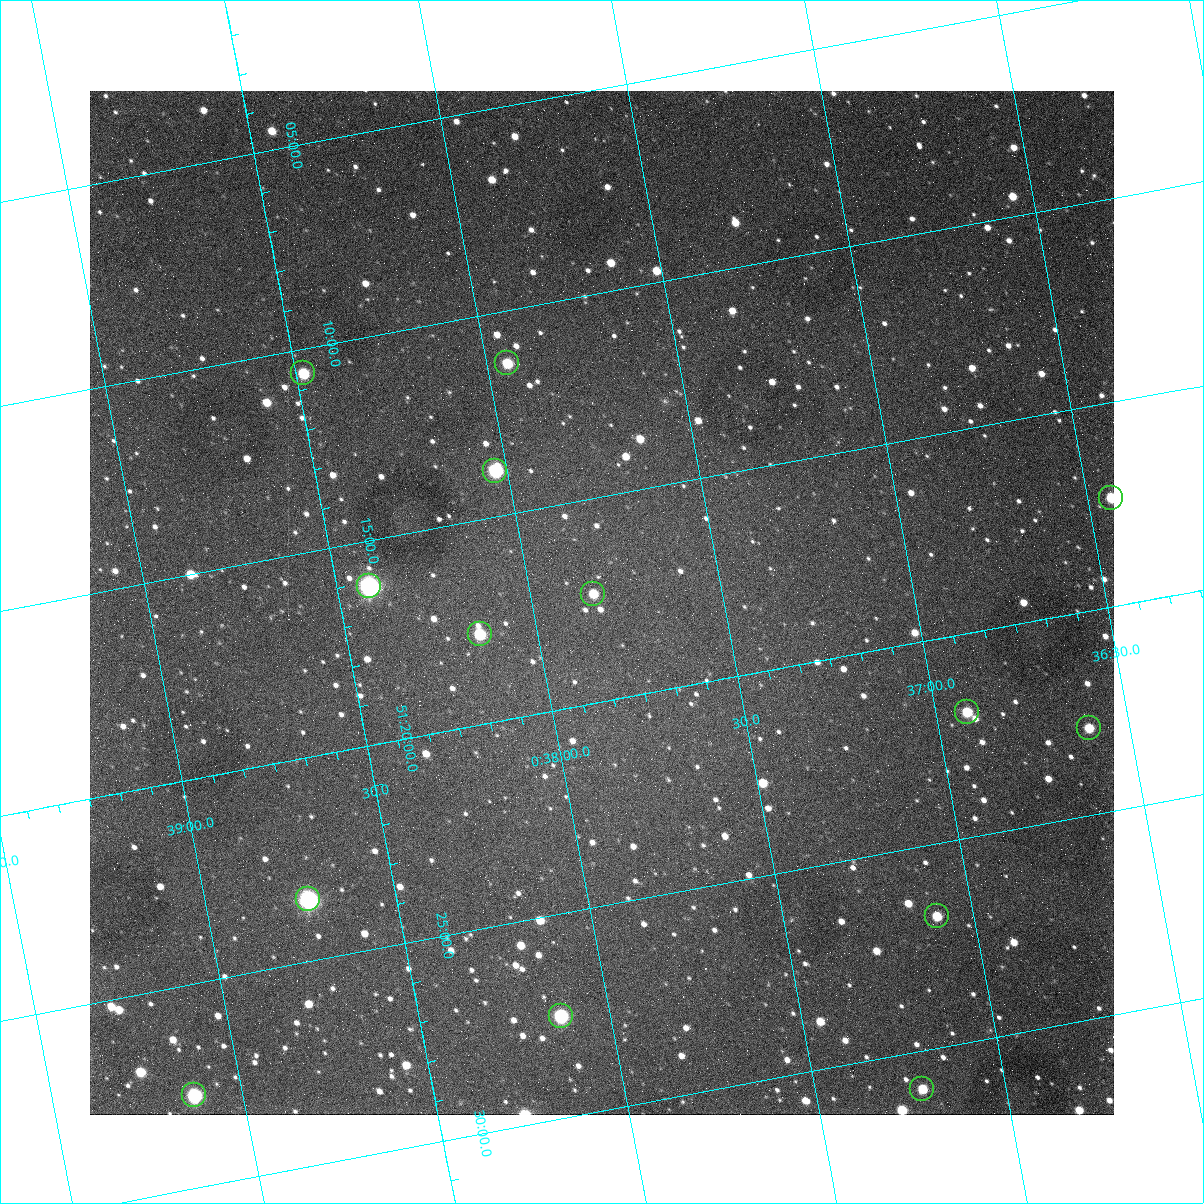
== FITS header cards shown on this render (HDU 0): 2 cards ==
NAXIS1  =                 1024
NAXIS2  =                 1024

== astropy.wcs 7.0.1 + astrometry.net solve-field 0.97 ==
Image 1024 x 1024 px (HDU 0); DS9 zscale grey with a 90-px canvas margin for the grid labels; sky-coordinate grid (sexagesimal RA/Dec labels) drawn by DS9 from the SOLVED WCS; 14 Tycho-2 reference stars matched to detected sources circled (green)
Header WCS: none
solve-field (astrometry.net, Tycho-2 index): SOLVED blind (the file carries no WCS)
Solved WCS: RA---TAN-SIP/DEC--TAN-SIP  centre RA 00:37:49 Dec +51:18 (9.45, +51.29 deg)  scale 1.49 arcsec/px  FOV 25.5' x 25.5'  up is -169 deg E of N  parity flipped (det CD > 0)
(file carries no celestial WCS; the grid is the blind solution)
Tycho-2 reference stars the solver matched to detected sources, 14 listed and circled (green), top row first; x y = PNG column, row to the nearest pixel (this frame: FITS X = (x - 90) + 1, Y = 1024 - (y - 91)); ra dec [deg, ICRS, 3 dp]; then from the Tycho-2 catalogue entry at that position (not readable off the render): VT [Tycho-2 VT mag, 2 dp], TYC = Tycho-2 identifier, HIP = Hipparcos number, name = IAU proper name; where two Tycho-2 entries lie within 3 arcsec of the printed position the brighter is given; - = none
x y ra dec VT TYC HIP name
507 363 9.486 +51.188 10.87 3261-2086-1 - -
303 373 9.620 +51.177 10.71 3261-2090-1 - -
495 471 9.507 +51.231 9.24 3261-2068-1 - -
1111 498 9.110 +51.289 10.95 3261-2033-1 - -
369 586 9.604 +51.268 7.70 3261-1879-1 3018 -
593 594 9.459 +51.289 11.04 3261-1703-1 - -
480 634 9.538 +51.296 10.24 3261-1493-1 - -
967 712 9.229 +51.365 11.03 3261-2198-1 - -
1089 728 9.152 +51.381 11.06 3261-1519-1 - -
308 899 9.683 +51.391 7.88 3261-1837-1 - -
937 916 9.274 +51.446 10.91 3261-1253-1 - -
561 1016 9.532 +51.458 9.03 3261-1423-1 - -
922 1089 9.305 +51.516 11.13 3261-2117-1 - -
194 1095 9.782 +51.462 9.45 3261-1155-1 - -